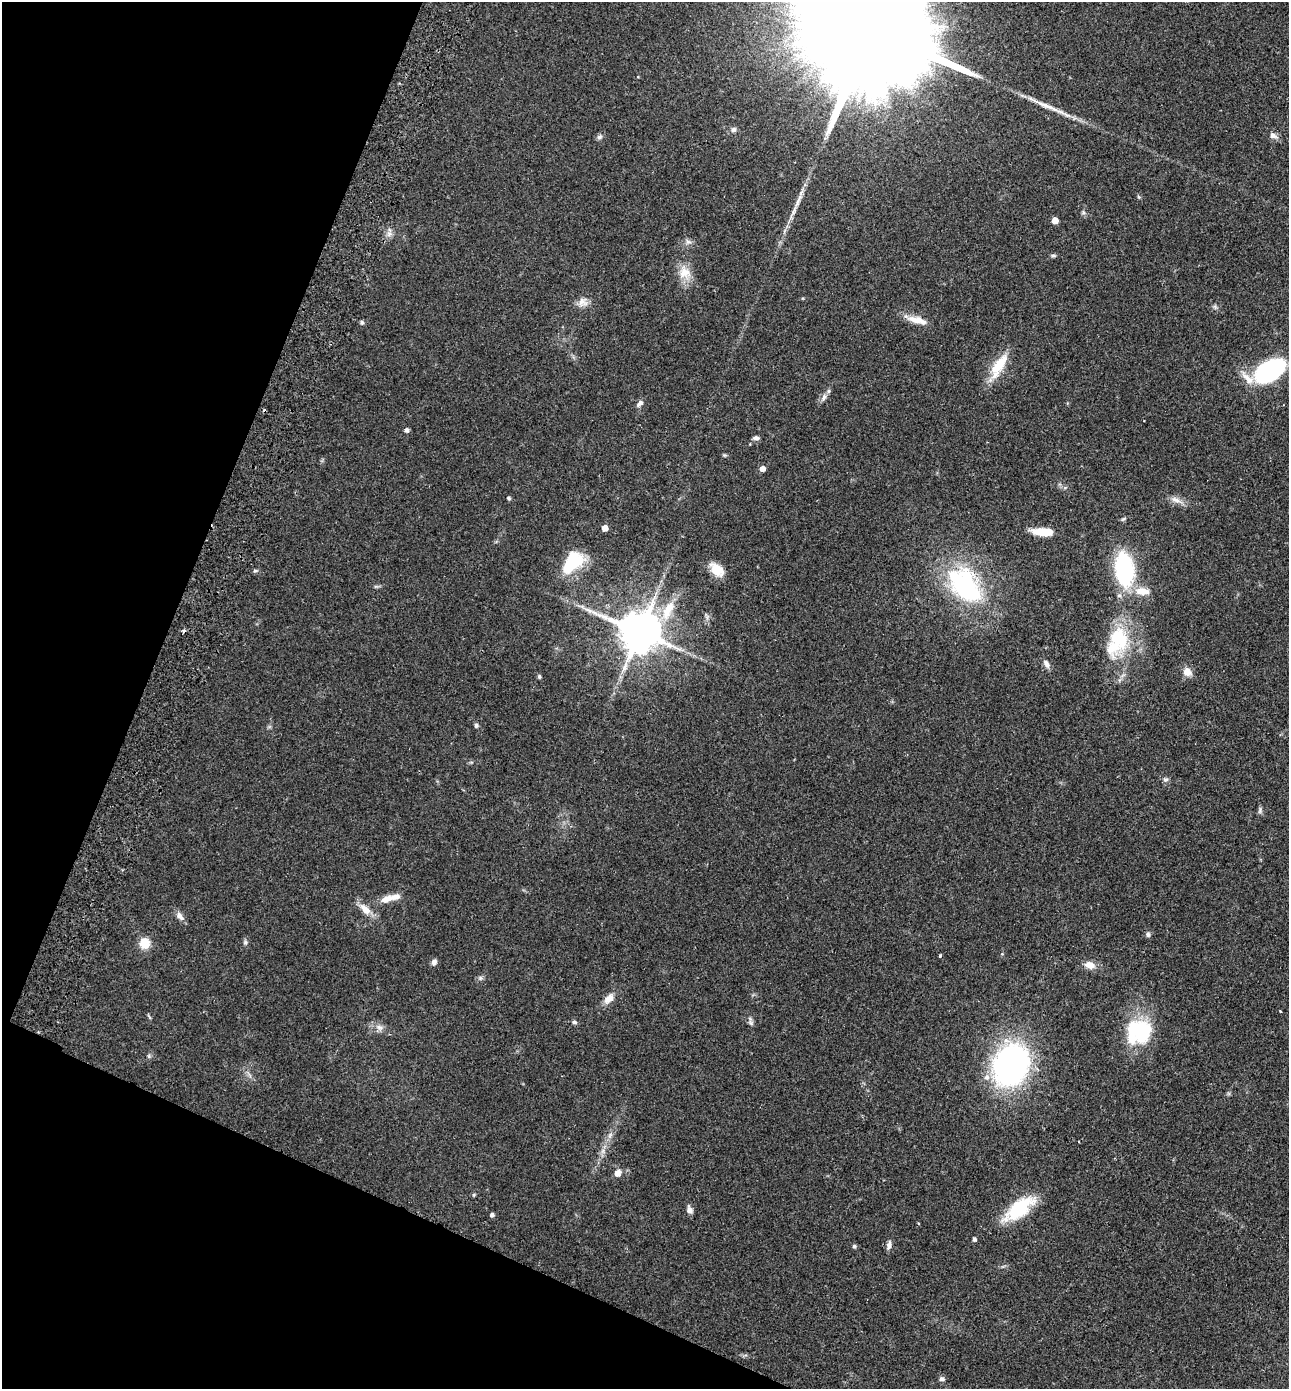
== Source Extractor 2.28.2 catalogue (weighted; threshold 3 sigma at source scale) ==
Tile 9 of 4 x 4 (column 1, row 3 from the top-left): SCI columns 196-1482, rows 1417-2803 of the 5672 x 5603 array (HDU 1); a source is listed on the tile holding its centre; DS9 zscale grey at full resolution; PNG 1291 x 1391 px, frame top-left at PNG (2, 2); no overlay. Shown black and unused: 20% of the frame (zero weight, under 2 of 3 exposures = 3% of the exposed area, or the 3 px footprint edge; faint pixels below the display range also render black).
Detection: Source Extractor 2.28.2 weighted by HDU 2 'WHT'; one run over the whole footprint, this tile lists its part. Background 0.0859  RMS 0.0077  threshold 0.0346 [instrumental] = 3 sigma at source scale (4.5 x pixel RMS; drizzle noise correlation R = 1.50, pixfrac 1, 0.05/0.05 arcsec/px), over >= 5 px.
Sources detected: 78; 1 inside a brighter object's white glare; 2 cosmic-ray / hot-pixel residue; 1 long thin detection or spike segment (spike, bleed or trail) — not listed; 4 inside a brighter listed object's ellipse — not listed separately; the other 70 listed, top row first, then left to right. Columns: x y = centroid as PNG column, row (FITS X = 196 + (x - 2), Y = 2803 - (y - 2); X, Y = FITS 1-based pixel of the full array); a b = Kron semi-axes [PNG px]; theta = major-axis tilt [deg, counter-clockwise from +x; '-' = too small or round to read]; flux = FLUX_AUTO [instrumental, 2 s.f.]
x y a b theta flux
872 30 81 23 -25 65000
733 129 7 6 - 2.1
1273 135 11 7 -24 3.5
599 137 7 6 - 1.8
1139 197 6 3 -70 0.86
798 200 25 5 66 6.7
1083 212 6 5 - 1.3
1055 220 5 5 - 9.4
688 242 9 5 6 2.4
1053 255 9 3 4 1.3
684 272 18 15 -48 12
583 302 14 11 -24 5.6
1215 306 6 5 - 1.4
916 320 26 9 -14 9.1
362 323 6 5 - 1.3
999 366 36 13 59 20
1269 371 29 17 31 92
824 397 10 6 80 2.6
640 403 10 6 42 2.6
406 430 5 4 - 2.4
756 438 8 5 -2 2.1
724 455 6 4 -42 0.88
763 468 5 5 - 4.6
508 498 6 4 -28 1.1
1176 500 16 7 -22 4.8
605 528 5 4 - 6.3
1043 532 22 8 -4 16
574 562 21 16 49 36
717 570 17 11 -46 13
1124 570 27 15 -82 88
255 571 6 3 18 1
964 584 51 32 -50 99
1142 591 21 11 -6 11
589 610 14 5 -32 4.4
668 610 32 12 65 19
639 632 12 11 - 3000
1119 639 37 26 89 45
1046 664 12 6 -60 3.2
1187 672 11 9 -50 6.2
539 677 5 4 - 1.2
476 725 5 5 - 1.6
1165 779 7 6 - 1.8
1260 810 9 5 83 1.7
386 899 16 9 24 7.2
365 910 17 8 -45 8.3
180 916 13 7 -49 4.2
1148 934 7 6 - 1.6
245 942 7 5 69 1.5
145 943 10 10 - 13
940 955 3 3 - 1.3
434 962 8 6 69 2.9
1090 965 11 8 -11 6.7
480 978 6 6 - 1.6
608 999 14 9 46 6.5
1280 1011 4 2 - 0.58
574 1022 6 5 - 1.6
751 1022 15 4 -77 2.2
380 1027 11 4 -26 3
1140 1032 28 25 31 56
149 1056 6 4 90 1.1
1010 1065 32 25 64 250
610 1135 8 5 46 2.2
617 1173 8 6 48 5.2
1019 1209 38 16 37 39
689 1210 9 7 -63 3.1
492 1215 4 4 - 2.1
974 1239 4 4 - 2
889 1245 12 5 76 2.8
854 1246 5 4 - 1.4
942 1379 7 6 - 1.9
Isophote crosses this tile's border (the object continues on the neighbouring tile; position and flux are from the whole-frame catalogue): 1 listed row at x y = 872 30